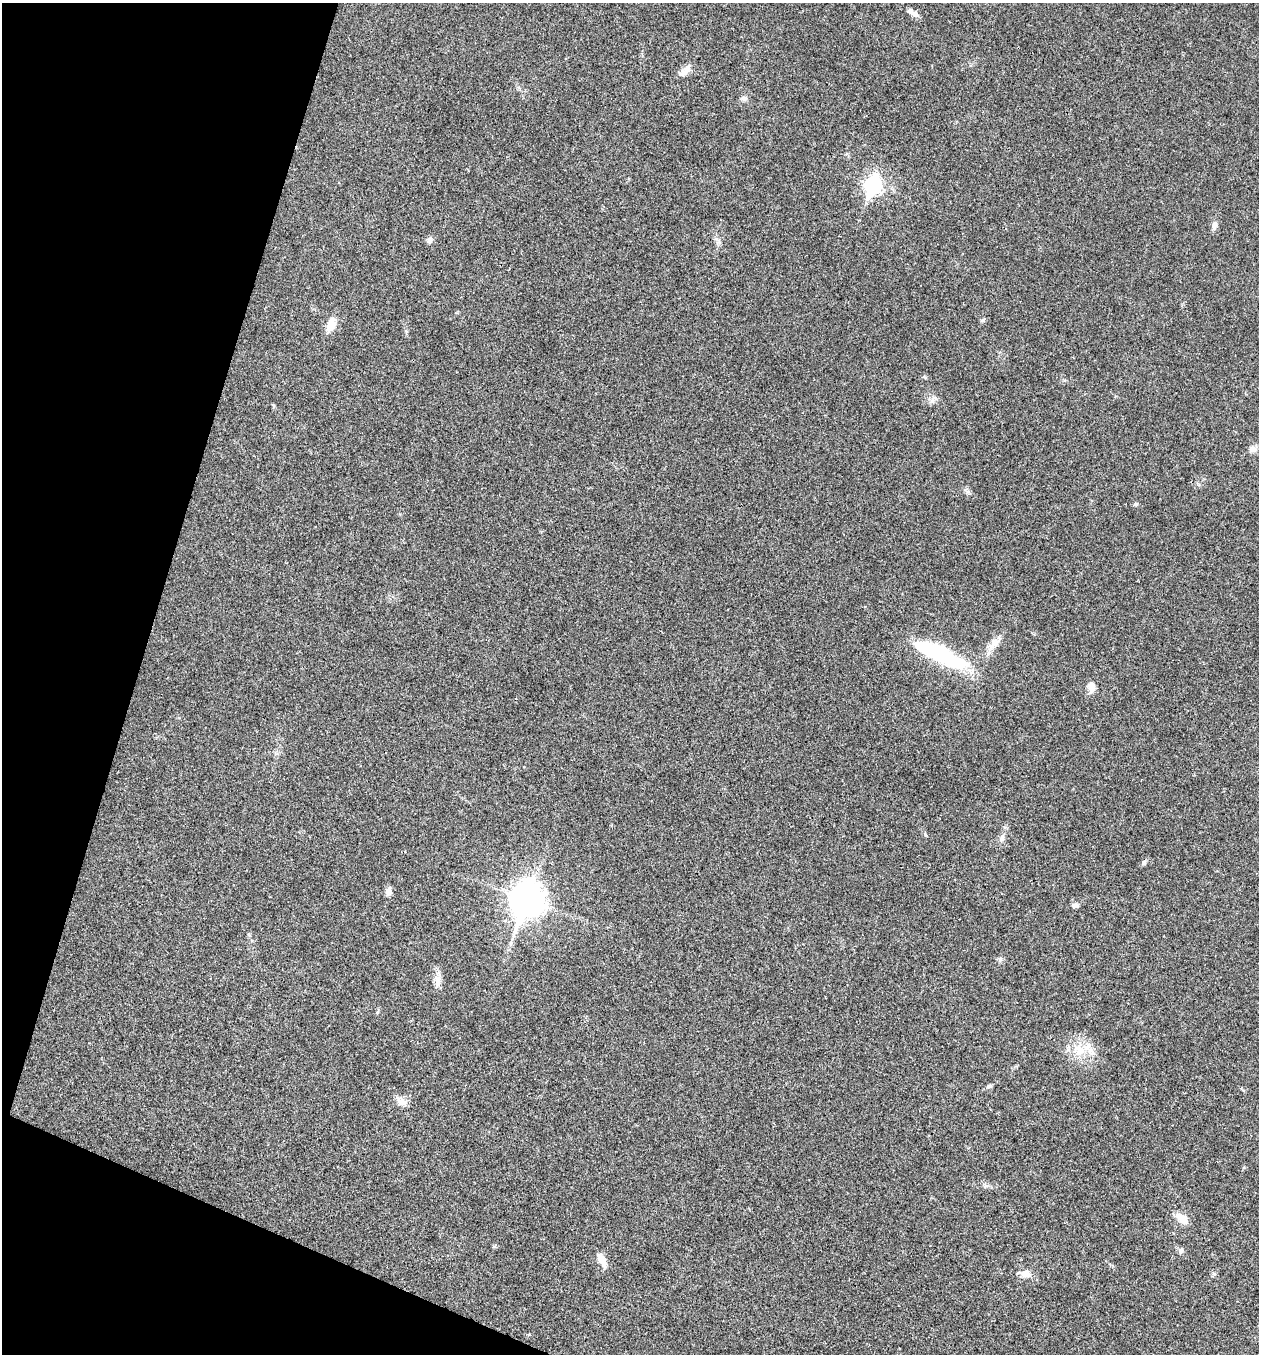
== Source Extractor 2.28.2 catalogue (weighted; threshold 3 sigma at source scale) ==
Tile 9 of 4 x 4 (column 1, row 3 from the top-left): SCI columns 267-1523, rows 1355-2706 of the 5431 x 5417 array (HDU 1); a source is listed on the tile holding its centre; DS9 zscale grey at full resolution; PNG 1261 x 1356 px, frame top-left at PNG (2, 3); no overlay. Shown black and unused: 15% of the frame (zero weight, under 3 of 4 exposures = <1% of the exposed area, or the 3 px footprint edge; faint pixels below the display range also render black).
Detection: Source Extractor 2.28.2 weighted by HDU 2 'WHT'; one run over the whole footprint, this tile lists its part. Background 0.0216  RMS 0.004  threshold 0.0179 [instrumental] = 3 sigma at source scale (4.5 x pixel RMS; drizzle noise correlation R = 1.50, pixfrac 1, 0.05/0.05 arcsec/px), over >= 5 px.
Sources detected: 29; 1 inside a brighter object's white glare — not listed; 1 inside a brighter listed object's ellipse — not listed separately; the other 27 listed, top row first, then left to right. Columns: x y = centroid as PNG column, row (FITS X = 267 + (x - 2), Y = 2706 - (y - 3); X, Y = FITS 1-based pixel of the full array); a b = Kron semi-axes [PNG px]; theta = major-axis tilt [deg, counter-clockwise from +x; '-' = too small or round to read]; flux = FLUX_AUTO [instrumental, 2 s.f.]
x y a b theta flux
912 13 18 6 -27 2.1
686 70 19 8 53 2.9
744 98 8 6 11 1.2
873 185 9 7 72 120
1214 226 12 7 81 1.5
429 240 8 7 - 1.4
982 320 6 5 - 0.62
331 325 15 9 68 5.3
1253 449 11 8 -14 1.7
1136 504 6 4 -44 0.53
994 643 17 10 51 3.8
937 653 59 16 -26 36
1091 687 13 9 -86 2.7
1002 838 11 6 84 1.5
1144 863 6 4 89 0.58
388 892 10 8 89 2
527 900 13 10 72 680
1075 906 9 5 11 1.3
437 981 18 8 -76 2.9
377 1012 6 4 44 0.48
1079 1050 18 12 77 6.6
989 1086 8 5 26 0.77
401 1101 16 9 -30 2.5
1182 1218 18 9 -40 4.4
1181 1251 7 7 - 1.1
602 1260 19 8 -61 3.5
1025 1274 13 9 -6 3.1
Unlisted compact peaks at least as high as the median listed source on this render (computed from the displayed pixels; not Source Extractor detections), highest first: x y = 968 492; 932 401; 1000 959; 1214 1274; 925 834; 249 935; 406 331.